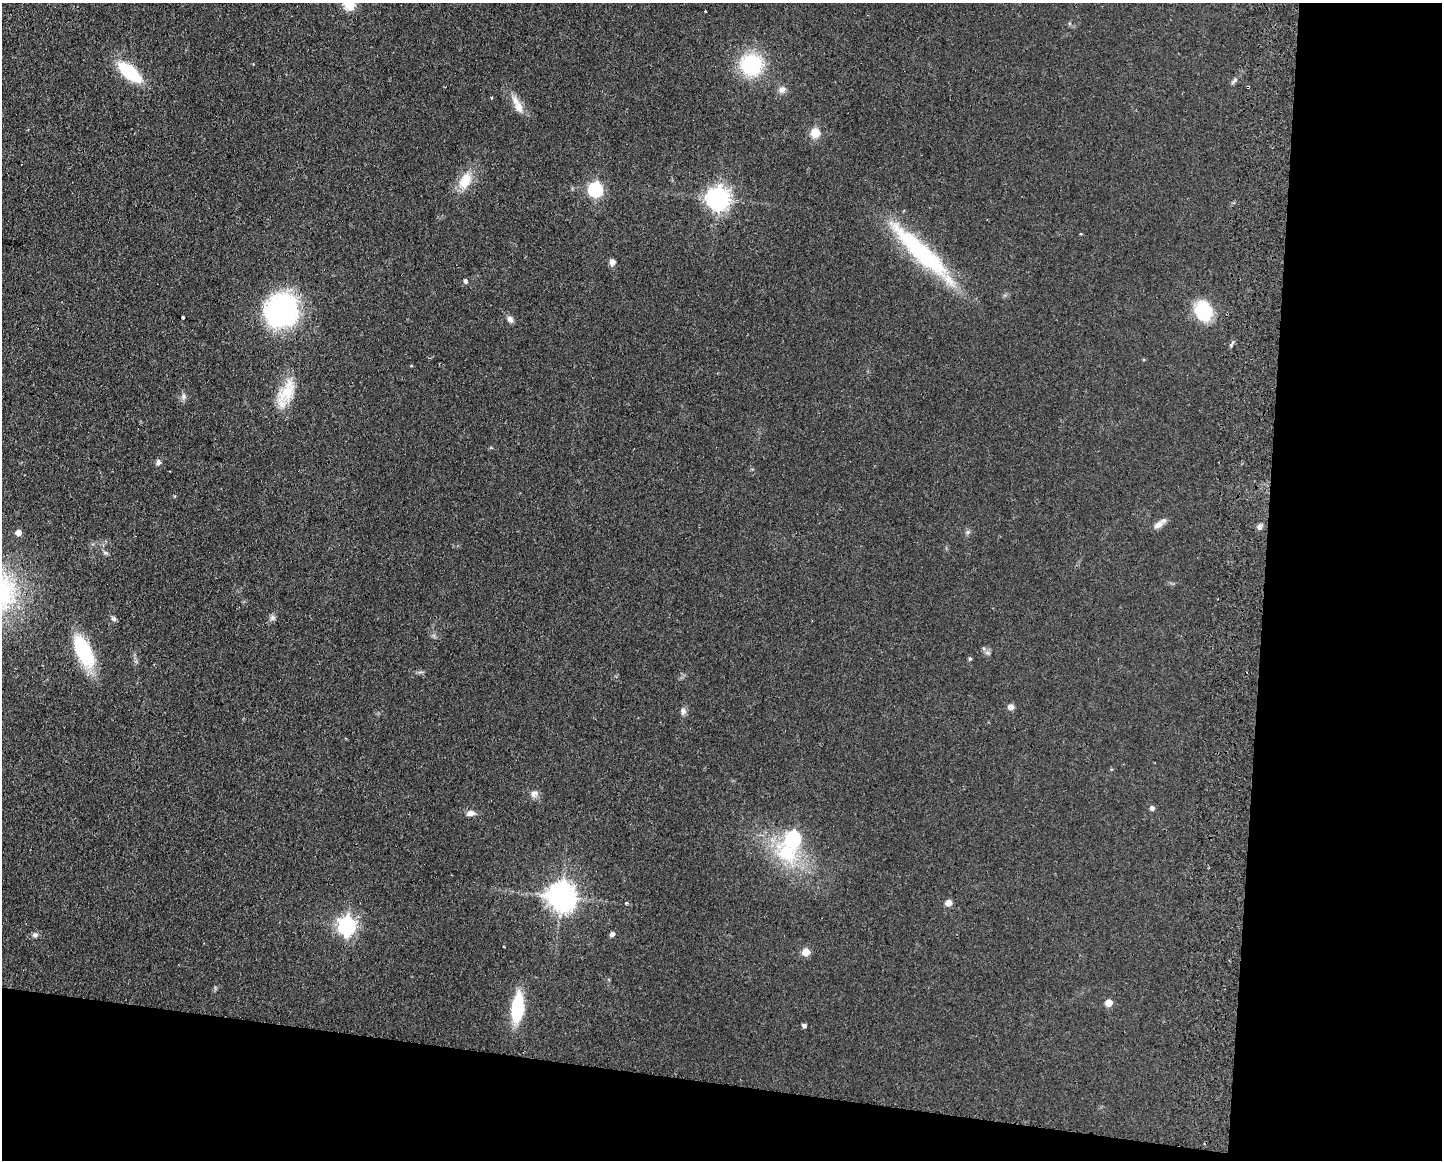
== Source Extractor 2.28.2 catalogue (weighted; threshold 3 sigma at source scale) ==
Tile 12 of 3 x 4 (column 3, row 4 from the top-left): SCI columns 3050-4489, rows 9-1166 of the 4768 x 4648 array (HDU 1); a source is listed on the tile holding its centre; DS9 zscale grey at full resolution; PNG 1444 x 1162 px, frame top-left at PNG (2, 3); no overlay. Shown black and unused: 19% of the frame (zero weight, under 2 of 3 exposures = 3% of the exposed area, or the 3 px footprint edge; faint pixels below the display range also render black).
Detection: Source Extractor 2.28.2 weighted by HDU 2 'WHT'; one run over the whole footprint, this tile lists its part. Background 0.0805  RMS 0.0096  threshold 0.0432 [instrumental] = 3 sigma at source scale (4.5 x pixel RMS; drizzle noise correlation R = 1.50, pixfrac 1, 0.05/0.05 arcsec/px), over >= 5 px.
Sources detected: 53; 1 inside a brighter object's white glare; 2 cosmic-ray / hot-pixel residue — not listed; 1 inside a brighter listed object's ellipse — not listed separately; the other 49 listed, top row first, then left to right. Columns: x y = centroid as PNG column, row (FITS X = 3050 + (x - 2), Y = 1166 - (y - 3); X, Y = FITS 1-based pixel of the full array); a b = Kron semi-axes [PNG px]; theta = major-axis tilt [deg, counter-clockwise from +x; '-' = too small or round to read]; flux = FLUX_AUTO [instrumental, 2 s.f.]
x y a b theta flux
349 3 6 5 - 74
705 11 3 3 - 1.2
751 65 22 22 - 69
130 72 21 10 -40 64
1235 80 10 5 43 2.5
782 90 11 9 41 4.8
491 98 4 3 - 0.85
519 107 17 11 -58 10
815 133 10 10 - 11
465 180 22 13 62 20
595 189 7 6 - 170
718 198 8 8 - 730
1080 234 3 2 - 0.9
920 251 91 18 -43 120
612 262 6 6 - 5.8
466 281 6 4 -72 2.5
281 310 35 32 51 150
1204 311 23 18 -62 40
183 317 4 3 - 1.6
510 319 9 7 -53 3.6
1232 343 10 2 59 1.6
287 391 37 19 63 30
183 396 8 7 - 3
158 462 7 6 - 3
1158 525 14 8 37 6
1259 527 7 6 - 3.4
18 533 5 5 - 9
105 553 6 4 -1 1.8
273 618 7 7 - 2.8
114 619 7 6 - 1.9
85 652 40 20 -60 51
987 653 8 4 -9 1.9
970 659 5 4 - 1.2
1010 707 5 5 - 6.1
683 711 9 8 - 3.5
534 794 10 9 - 4.8
1152 808 5 5 - 3.6
471 813 11 7 4 5.1
793 839 16 8 67 190
561 897 9 9 - 1300
626 903 3 3 - 2.1
948 903 5 5 - 13
347 926 7 7 - 380
612 934 5 4 - 3.2
35 935 8 7 - 3
806 952 5 5 - 21
1108 1003 5 5 - 16
517 1008 24 10 84 66
804 1025 5 4 - 1.7
Isophote crosses this tile's border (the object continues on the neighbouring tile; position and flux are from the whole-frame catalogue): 1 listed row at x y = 349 3